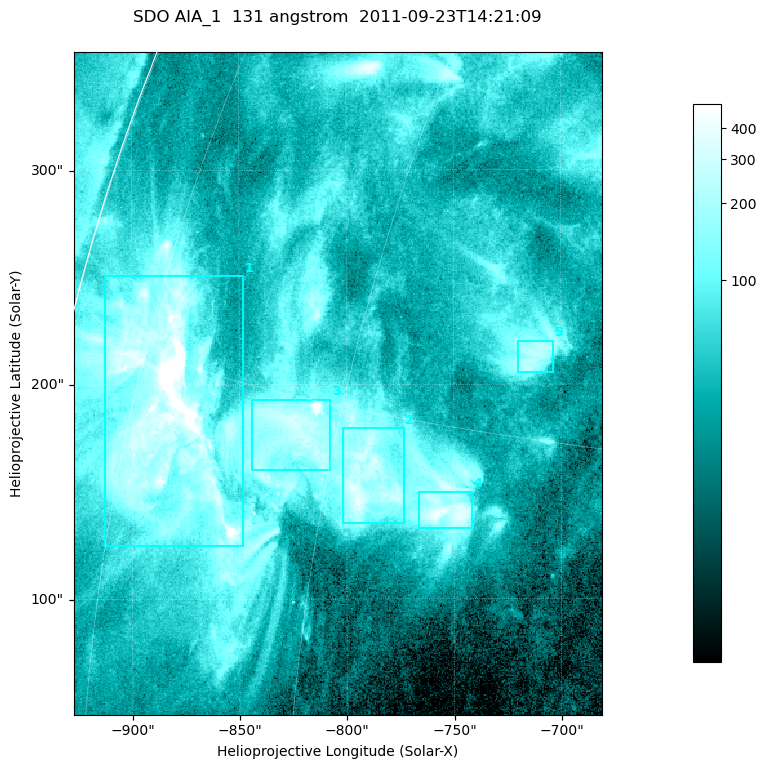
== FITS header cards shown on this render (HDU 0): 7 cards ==
TELESCOP= 'SDO     '           /
INSTRUME= 'AIA_1   '           /
WAVELNTH=                  131 /
WAVEUNIT= 'angstrom'           /
DATE-OBS= '2011-09-23T14:21:09.62' /
CTYPE1  = 'HPLN-TAN'           /
CTYPE2  = 'HPLT-TAN'           /

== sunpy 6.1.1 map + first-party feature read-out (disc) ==
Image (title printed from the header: SDO AIA_1  131 angstrom  2011-09-23T14:21:09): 410 x 514 px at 0.601 arcsec/px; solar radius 956 arcsec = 1592 px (partial field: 2.6% of the solar disc is inside the frame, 97% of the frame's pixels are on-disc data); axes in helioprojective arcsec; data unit not stated in the header (colour bar unlabelled)
Pointing: header CRPIX1/2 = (2043.14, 2045.51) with CRVAL1/2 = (0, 0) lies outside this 410 x 514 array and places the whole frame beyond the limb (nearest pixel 1.41 R_sun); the SolarSoft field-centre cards XCEN/YCEN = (-804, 200.5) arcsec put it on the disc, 1307 arcsec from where CRPIX/CRVAL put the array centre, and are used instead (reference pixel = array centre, CRVAL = XCEN/YCEN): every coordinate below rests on XCEN/YCEN
Orientation: roll -0.139 deg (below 1 deg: not rotated)
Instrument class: DISC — disc imager (sunpy class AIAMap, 131 A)
Bright regions (active regions / flare kernels): reference = the on-disc median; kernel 3 px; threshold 5 sigma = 159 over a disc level ~47.3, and >= 1.15x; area >= 210 px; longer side >= 5 px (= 3 arcsec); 5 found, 5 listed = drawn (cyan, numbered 1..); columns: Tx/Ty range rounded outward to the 2 arcsec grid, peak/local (2 s.f.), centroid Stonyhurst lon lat
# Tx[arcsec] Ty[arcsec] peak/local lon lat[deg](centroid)
1 -914..-848 124..252 25 -72 +14
2 -802..-772 134..180 9.5 -58 +13
3 -846..-806 160..194 17 -62 +14
4 -768..-740 132..150 9.6 -54 +13
5 -720..-702 206..220 5.6 -51 +17
Off-limb structures (1.02-1.3 R_sun): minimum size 105 px: none found